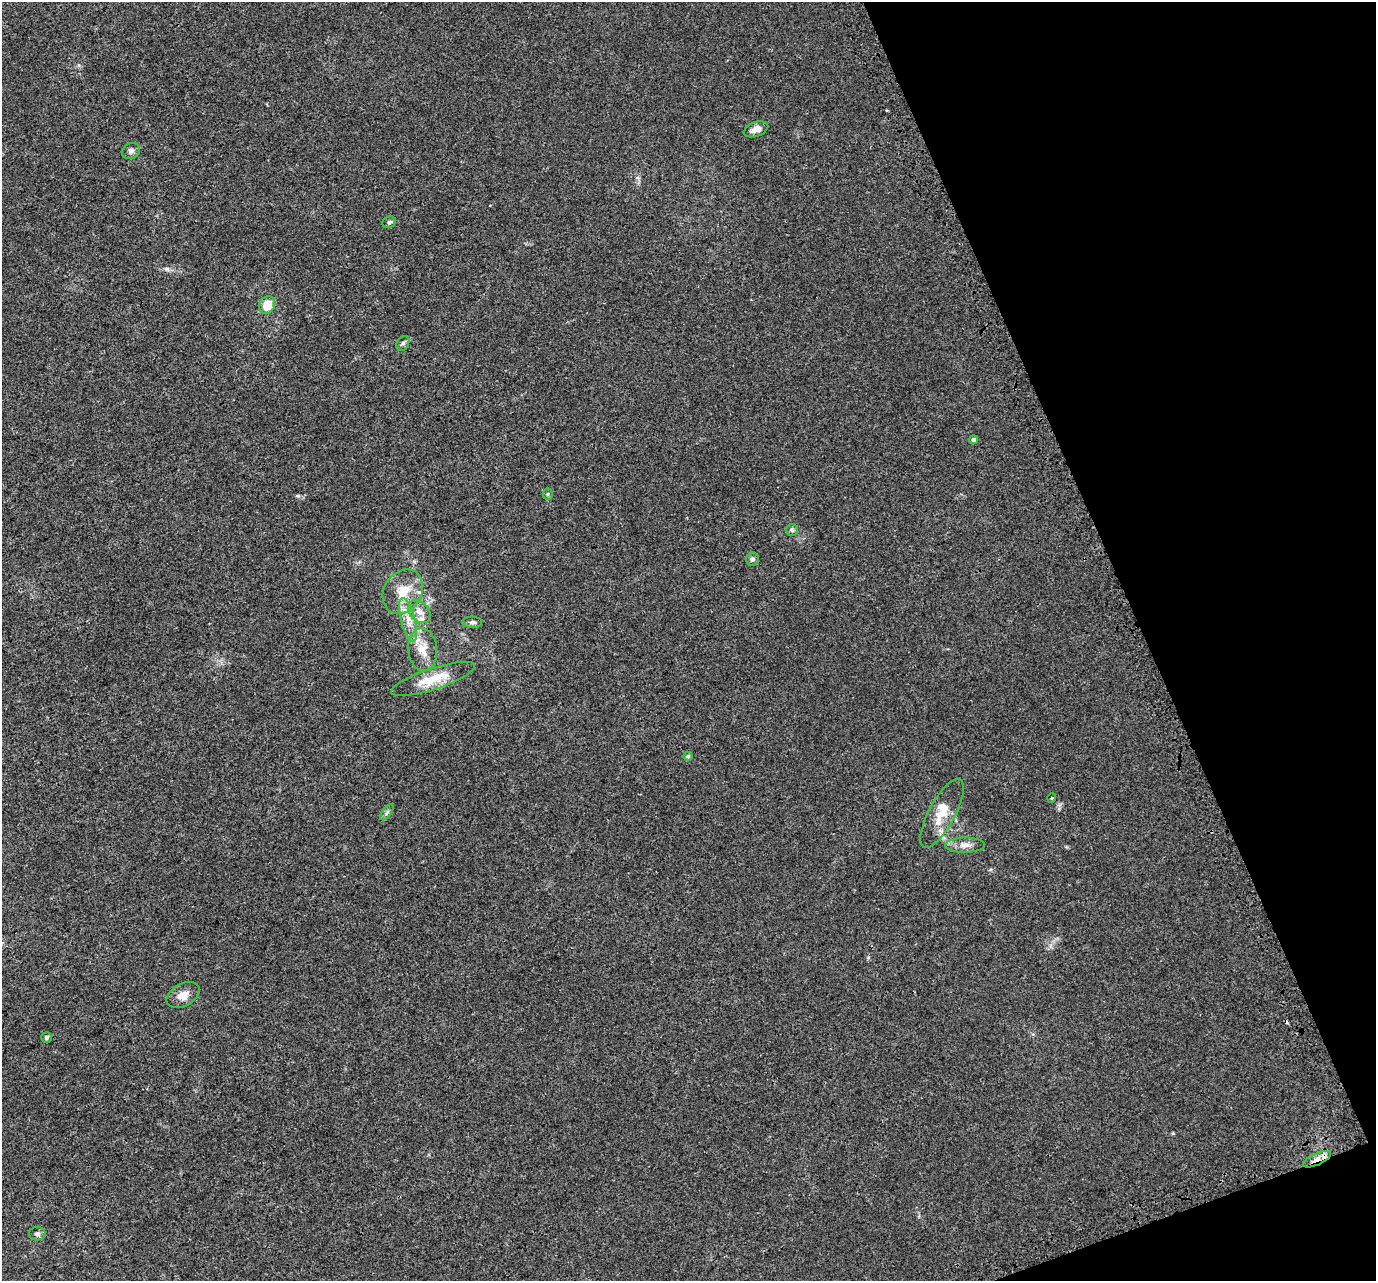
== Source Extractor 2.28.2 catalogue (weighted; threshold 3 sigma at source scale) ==
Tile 12 of 4 x 4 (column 4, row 3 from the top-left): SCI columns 4201-5574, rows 1442-2720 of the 5654 x 5495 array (HDU 1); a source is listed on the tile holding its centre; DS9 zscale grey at full resolution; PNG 1378 x 1283 px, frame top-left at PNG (2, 2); each listed source drawn as its Kron ellipse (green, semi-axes under 4 px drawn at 4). Shown black and unused: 19% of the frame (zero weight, under 3 of 4 exposures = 6% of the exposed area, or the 3 px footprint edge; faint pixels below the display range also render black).
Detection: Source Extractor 2.28.2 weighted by HDU 2 'WHT'; one run over the whole footprint, this tile lists its part. Background 0.00395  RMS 0.0025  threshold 0.0112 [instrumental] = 3 sigma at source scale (4.5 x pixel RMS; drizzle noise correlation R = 1.50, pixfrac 1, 0.0396/0.0396 arcsec/px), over >= 5 px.
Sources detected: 27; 1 cosmic-ray / hot-pixel residue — neither listed nor drawn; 2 inside a brighter listed object's ellipse — not listed separately; the other 24 listed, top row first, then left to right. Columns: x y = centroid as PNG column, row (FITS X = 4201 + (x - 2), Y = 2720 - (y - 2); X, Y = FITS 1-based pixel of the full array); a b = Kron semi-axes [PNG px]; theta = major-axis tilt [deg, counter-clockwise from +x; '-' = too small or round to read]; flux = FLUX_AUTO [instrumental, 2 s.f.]
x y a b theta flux
756 129 13 7 20 1.7
131 151 9 8 - 0.87
389 222 7 5 30 0.54
267 305 9 7 59 3.9
403 343 8 5 58 0.6
974 440 4 4 - 0.87
548 494 5 5 - 0.37
792 530 6 6 - 0.46
752 559 7 6 - 0.67
403 592 23 18 58 5.8
419 612 13 9 -44 1.8
408 620 23 7 -76 3
472 622 10 5 -2 0.63
423 649 21 14 -85 4
433 679 44 10 18 6.5
688 756 4 4 - 0.38
1052 798 5 3 - 0.2
387 812 9 4 55 0.62
942 813 38 13 62 5.4
965 845 20 7 1 1.8
183 995 18 11 29 2.4
47 1037 5 5 - 0.59
1317 1159 15 5 25 1.8
37 1234 8 7 - 0.84
Overlapping masked pixels (flux is a lower limit): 1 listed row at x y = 1317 1159